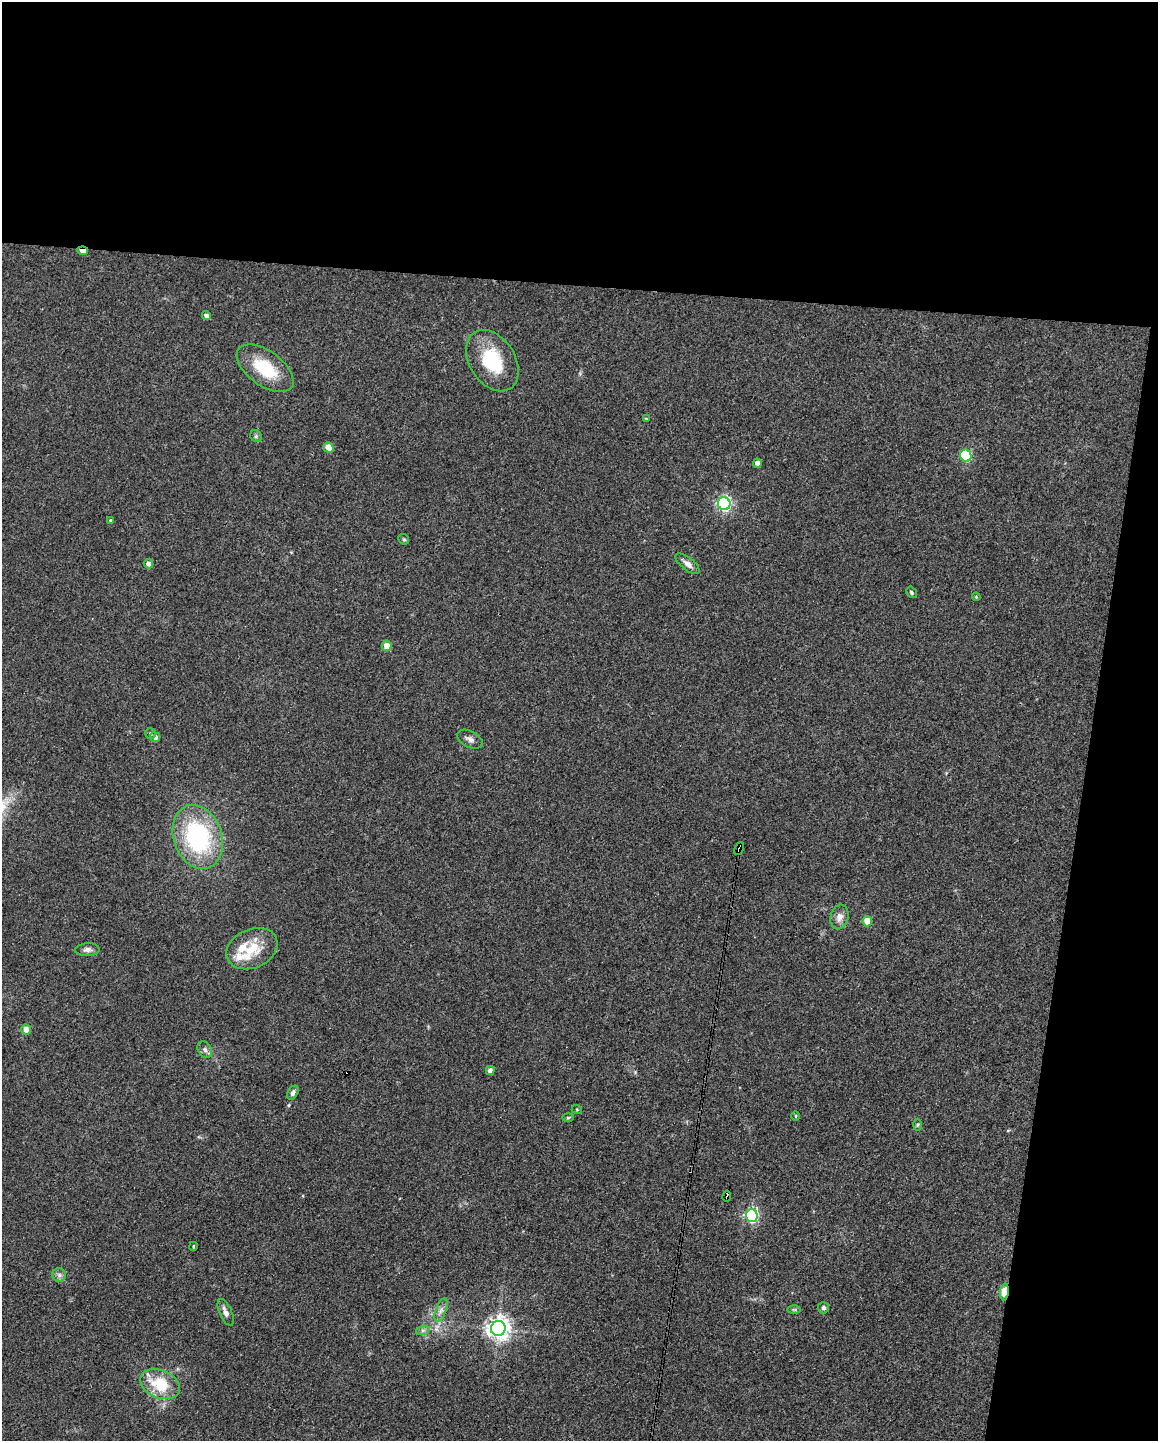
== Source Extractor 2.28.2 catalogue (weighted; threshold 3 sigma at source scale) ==
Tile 4 of 4 x 3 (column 4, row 1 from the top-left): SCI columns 3470-4625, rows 3101-4539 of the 4625 x 4647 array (HDU 1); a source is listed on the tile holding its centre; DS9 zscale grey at full resolution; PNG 1160 x 1443 px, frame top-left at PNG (2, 2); each listed source drawn as its Kron ellipse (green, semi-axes under 4 px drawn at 4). Shown black and unused: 26% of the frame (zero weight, under 3 of 4 exposures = <1% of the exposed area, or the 3 px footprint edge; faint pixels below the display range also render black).
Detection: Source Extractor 2.28.2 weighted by HDU 2 'WHT'; one run over the whole footprint, this tile lists its part. Background 0.0823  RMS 0.0066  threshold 0.0296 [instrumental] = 3 sigma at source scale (4.5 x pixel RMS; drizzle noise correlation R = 1.50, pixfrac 1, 0.05/0.05 arcsec/px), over >= 5 px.
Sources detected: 49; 1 cosmic-ray / hot-pixel residue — neither listed nor drawn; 2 inside a brighter listed object's ellipse — not listed separately; the other 46 listed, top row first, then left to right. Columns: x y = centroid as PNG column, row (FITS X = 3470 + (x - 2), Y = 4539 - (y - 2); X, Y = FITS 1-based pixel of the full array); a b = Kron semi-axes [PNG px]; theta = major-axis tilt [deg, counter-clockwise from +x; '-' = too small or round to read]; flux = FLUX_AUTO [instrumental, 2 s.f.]
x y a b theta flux
83 251 5 3 - 6.3
206 316 4 4 - 2.2
492 361 33 22 -57 34
265 368 33 17 -36 28
646 419 3 2 - 0.65
256 436 6 5 - 1
329 447 5 4 - 9
966 456 6 5 - 53
757 463 4 4 - 2.7
724 504 6 6 - 150
111 520 4 4 - 0.91
404 539 6 5 - 1
148 564 5 4 - 3.1
688 564 14 6 -38 3.7
911 592 6 4 -56 0.97
976 597 4 3 - 0.65
387 646 5 5 - 6
150 733 5 5 - 1.1
155 737 5 5 - 2.7
470 739 13 8 -27 3.2
198 837 33 24 -70 79
739 849 7 4 64 110
839 917 12 9 75 4.7
867 921 5 5 - 13
252 949 26 19 23 18
87 950 12 6 3 2.7
26 1029 5 4 - 5.9
205 1050 9 6 -59 2.2
490 1071 4 4 - 2.9
293 1093 7 5 61 2
577 1110 5 3 - 0.59
796 1116 4 3 - 0.54
568 1118 6 4 2 0.76
917 1125 6 4 89 0.91
727 1196 5 3 - 16
752 1215 6 6 - 120
193 1246 4 3 - 0.76
59 1275 7 7 - 2.1
1005 1292 8 4 85 19
823 1308 6 5 - 1.5
441 1310 12 5 69 2.7
794 1310 6 4 -1 0.88
226 1312 14 6 -66 3.5
498 1328 7 7 - 490
423 1330 7 4 18 1.4
160 1384 20 14 -22 24
Overlapping masked pixels (flux is a lower limit): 4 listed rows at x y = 83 251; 739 849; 727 1196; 1005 1292